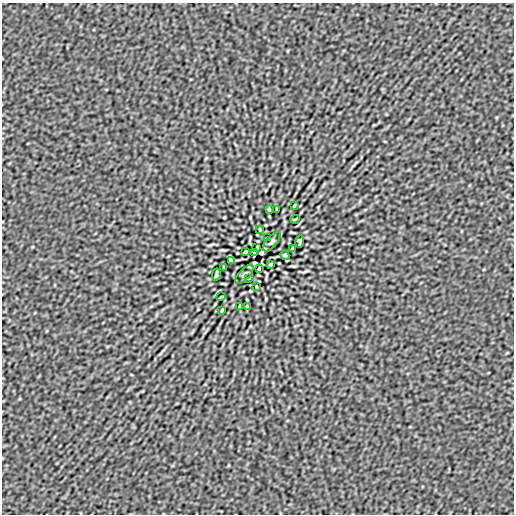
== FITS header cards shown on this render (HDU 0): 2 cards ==
NAXIS1  =                  512
NAXIS2  =                  512

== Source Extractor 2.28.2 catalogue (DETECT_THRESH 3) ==
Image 512 x 512 px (HDU 0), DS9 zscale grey, 1 PNG px = 1 image px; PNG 516 x 516 px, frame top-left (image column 1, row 512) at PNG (2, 3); each listed source drawn as its Kron ellipse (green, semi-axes under 4 px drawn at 4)
Background -3.59e-06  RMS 1.1e-04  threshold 3.34e-04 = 3 sigma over >= 5 px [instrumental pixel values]
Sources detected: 27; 2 with non-positive FLUX_AUTO (blend fragments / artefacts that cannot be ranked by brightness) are neither listed nor drawn; the other 25 listed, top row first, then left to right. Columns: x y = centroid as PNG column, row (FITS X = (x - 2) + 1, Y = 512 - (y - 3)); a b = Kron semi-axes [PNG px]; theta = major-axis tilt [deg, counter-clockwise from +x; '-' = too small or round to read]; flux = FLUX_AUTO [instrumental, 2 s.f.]
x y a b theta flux
294 206 4 2 - 0.007
269 210 3 2 - 0.0077
277 210 4 2 - 0.0074
295 219 4 3 - 0.0058
260 229 3 2 - 0.0059
267 238 3 2 - 0.0046
300 241 6 3 81 0.012
272 242 12 5 48 0.02
257 247 4 3 - 0.009
292 249 4 2 - 0.0083
245 252 4 2 - 0.0083
254 252 3 2 - 0.0059
285 255 5 3 - 0.013
231 261 4 3 - 0.012
271 264 4 2 - 0.0083
224 267 4 2 - 0.0083
259 269 4 3 - 0.009
244 274 12 5 48 0.019
216 275 6 3 81 0.012
249 278 3 2 - 0.0046
256 287 3 2 - 0.0059
221 297 4 3 - 0.0058
239 306 4 2 - 0.0074
247 306 3 2 - 0.0077
222 310 4 2 - 0.0071
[2 non-positive-flux detections neither listed nor drawn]